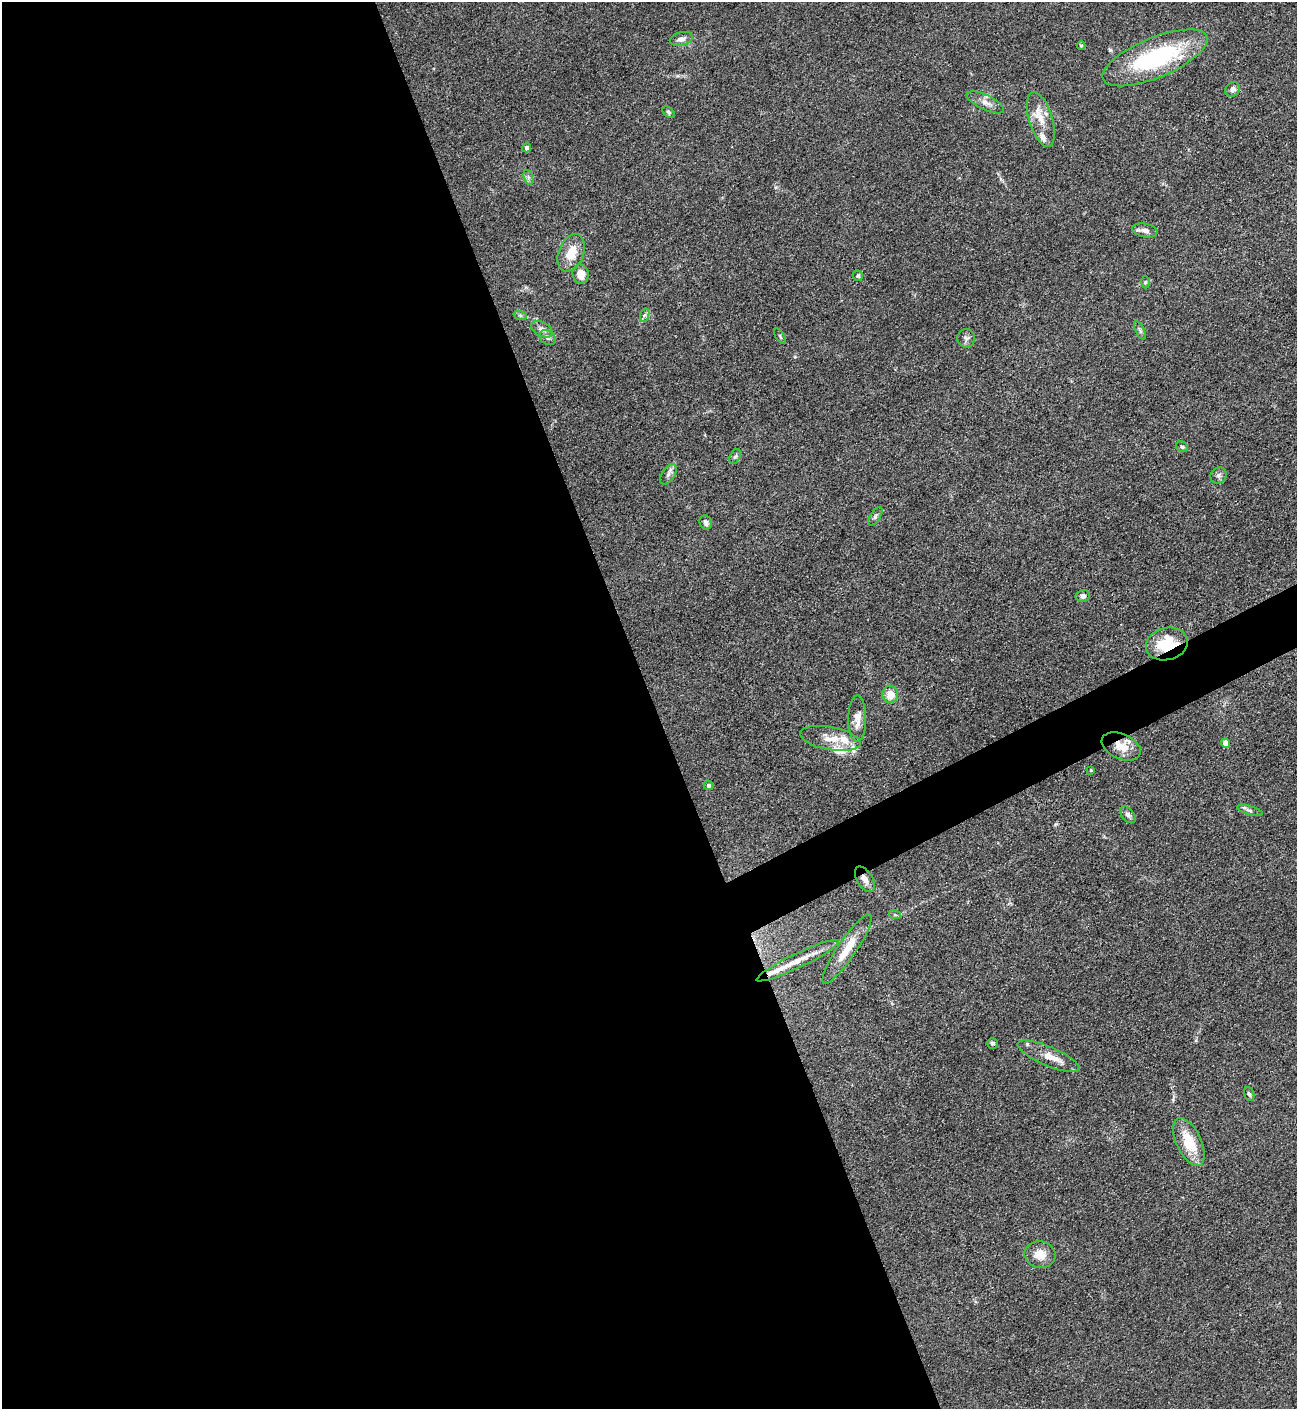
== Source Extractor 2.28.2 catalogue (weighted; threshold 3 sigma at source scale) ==
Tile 9 of 4 x 4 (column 1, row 3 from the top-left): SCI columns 286-1580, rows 1409-2815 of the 5618 x 5630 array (HDU 1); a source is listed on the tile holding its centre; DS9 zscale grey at full resolution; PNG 1299 x 1411 px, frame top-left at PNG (2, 2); each listed source drawn as its Kron ellipse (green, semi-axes under 4 px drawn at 4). Shown black and unused: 52% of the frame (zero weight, under 3 of 4 exposures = <1% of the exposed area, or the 3 px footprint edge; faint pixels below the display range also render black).
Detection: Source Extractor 2.28.2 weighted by HDU 2 'WHT'; one run over the whole footprint, this tile lists its part. Background 0.0649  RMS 0.0058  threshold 0.0261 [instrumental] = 3 sigma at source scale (4.5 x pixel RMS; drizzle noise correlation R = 1.50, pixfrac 1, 0.05/0.05 arcsec/px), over >= 5 px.
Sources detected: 55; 8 inside a brighter listed object's ellipse — not listed separately; the other 47 listed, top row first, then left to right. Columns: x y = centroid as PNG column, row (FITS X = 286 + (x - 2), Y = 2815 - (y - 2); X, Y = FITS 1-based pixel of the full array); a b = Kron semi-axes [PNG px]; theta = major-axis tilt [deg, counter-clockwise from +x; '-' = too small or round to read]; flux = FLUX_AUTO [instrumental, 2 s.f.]
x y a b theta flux
681 39 11 6 15 3.1
1081 46 4 4 - 0.57
1155 58 56 20 23 70
1233 89 8 6 51 2.8
985 102 20 7 -26 4.3
669 112 7 5 -41 0.97
1041 119 28 11 -73 9.7
527 148 4 4 - 1.9
528 177 7 4 -71 1.5
1145 230 13 7 -11 2.9
571 253 19 12 67 11
581 274 9 8 - 6.3
858 276 5 5 - 1
1145 282 6 4 88 0.85
520 315 7 4 -19 1.1
645 315 7 4 70 1.1
542 329 11 7 -29 2.9
1140 331 10 4 -64 1.3
780 336 9 3 -57 0.91
548 338 9 6 -33 1.9
966 338 9 8 - 2.1
1182 447 6 5 - 1.1
735 457 8 5 61 1.3
668 474 11 6 57 2.2
1219 475 8 7 - 1.8
875 516 10 5 56 1.6
706 522 7 6 - 1.9
1083 596 7 6 - 2.4
1167 644 21 16 15 21
890 694 8 8 - 8.3
857 719 23 9 89 6
830 738 31 11 -10 9.7
1226 743 4 4 - 6.6
1121 746 21 12 -23 9.2
1091 770 4 4 - 0.54
708 785 5 4 - 1.4
1250 810 13 4 -17 1.5
1128 815 10 6 -48 1.9
865 879 14 7 -58 4.2
895 915 6 4 -18 0.79
847 949 42 9 56 14
798 961 45 7 26 11
992 1043 5 5 - 1.2
1049 1056 33 9 -23 9
1249 1094 7 5 -69 1.2
1189 1142 26 12 -64 18
1040 1255 15 13 -13 8.4
Overlapping masked pixels (flux is a lower limit): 3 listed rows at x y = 1167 644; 1121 746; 865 879